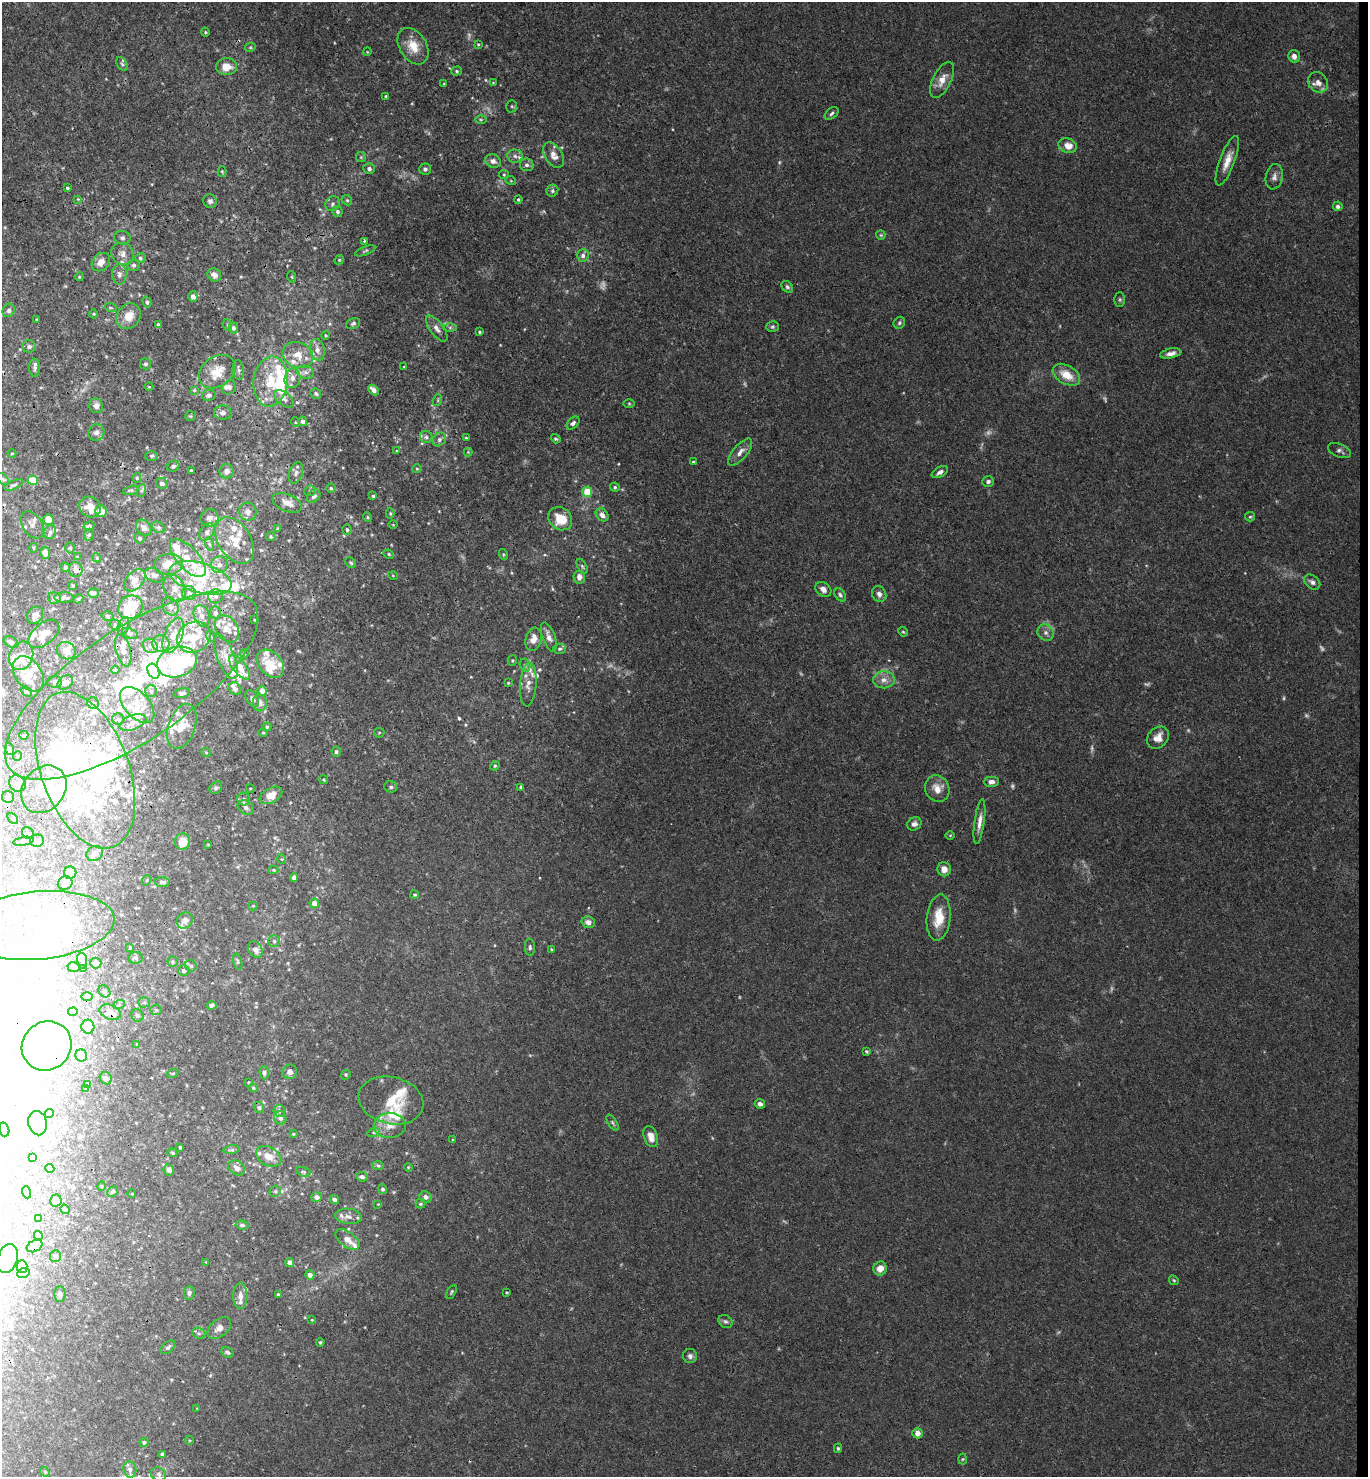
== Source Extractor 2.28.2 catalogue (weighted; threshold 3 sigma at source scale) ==
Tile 6 of 3 x 3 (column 3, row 2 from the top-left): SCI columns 2892-4257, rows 1486-2960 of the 4514 x 4442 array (HDU 1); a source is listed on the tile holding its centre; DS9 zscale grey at full resolution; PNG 1370 x 1479 px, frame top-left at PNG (2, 2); each listed source drawn as its Kron ellipse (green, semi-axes under 4 px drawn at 4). Shown black and unused: <1% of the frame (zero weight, under 3 of 4 exposures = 6% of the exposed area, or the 3 px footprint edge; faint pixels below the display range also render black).
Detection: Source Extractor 2.28.2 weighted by HDU 2 'WHT'; one run over the whole footprint, this tile lists its part. Background 0.0367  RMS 0.0029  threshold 0.0132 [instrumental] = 3 sigma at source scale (4.5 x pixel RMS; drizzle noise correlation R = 1.50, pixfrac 1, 0.05/0.05 arcsec/px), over >= 5 px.
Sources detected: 588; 19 too faint to see at this stretch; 60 inside a brighter object's white glare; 3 cosmic-ray / hot-pixel residue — neither listed nor drawn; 100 inside a brighter listed object's ellipse — not listed separately; the other 406 listed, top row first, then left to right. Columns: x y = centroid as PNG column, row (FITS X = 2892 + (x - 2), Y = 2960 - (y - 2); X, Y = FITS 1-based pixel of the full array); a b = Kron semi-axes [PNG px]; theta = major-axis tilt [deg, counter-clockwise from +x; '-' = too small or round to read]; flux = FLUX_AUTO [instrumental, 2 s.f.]
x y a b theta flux
205 32 4 4 - 0.35
478 44 4 3 - 0.29
413 46 20 13 -57 5
250 47 5 4 - 0.35
367 52 4 3 - 0.24
1294 56 6 5 - 1.5
122 64 7 5 -56 0.58
226 67 10 8 0 3.7
456 71 5 4 - 0.45
942 80 19 9 63 3.3
1318 82 11 9 -51 1.8
493 83 4 4 - 0.26
444 84 3 3 - 0.25
386 96 4 3 - 0.34
512 106 6 5 - 0.45
832 113 8 5 41 0.68
481 120 6 4 0 0.39
1068 146 9 7 -19 3.1
554 155 14 8 -59 2.4
515 156 8 6 -7 1.1
361 157 5 5 - 0.4
493 161 8 6 -22 1.4
1227 161 26 7 70 3.4
527 165 6 6 - 0.83
369 169 6 5 - 0.86
425 169 5 5 - 0.9
222 171 5 4 - 0.33
504 175 5 4 - 0.35
1274 177 13 8 79 1.5
511 181 5 3 - 0.26
67 188 3 3 - 0.4
552 191 6 5 - 0.65
78 199 4 4 - 0.24
518 199 4 3 - 0.35
347 200 5 4 - 0.48
210 201 7 6 - 0.92
332 204 8 7 - 0.88
1338 206 5 4 - 0.94
337 211 5 5 - 0.5
881 235 5 4 - 0.34
122 238 8 6 -5 0.91
364 241 3 2 - 0.33
365 251 11 4 20 0.5
123 254 12 10 -30 2.3
583 255 6 6 - 0.93
140 258 5 4 - 0.57
339 260 5 3 - 0.29
101 262 10 8 47 2.4
134 265 6 6 - 0.82
119 274 10 7 88 1.4
214 275 7 6 - 1.7
79 277 4 3 - 0.27
292 277 5 3 - 0.3
787 287 6 5 - 0.66
193 296 5 5 - 1.3
1120 299 7 5 90 0.5
147 302 5 4 - 0.53
111 308 6 4 -18 0.37
9 310 7 6 - 0.86
94 314 4 3 - 0.26
129 316 13 11 55 3.8
37 319 3 2 - 0.27
353 323 7 5 26 0.62
899 323 6 5 - 0.59
158 325 3 3 - 0.46
228 325 6 3 -71 0.36
450 327 6 4 0 0.5
772 327 6 5 - 0.52
233 328 5 5 - 0.79
437 328 15 6 -54 1.7
479 332 3 3 - 0.34
325 335 4 3 - 0.26
29 346 7 6 - 0.92
317 350 11 7 -76 1.6
1171 353 11 5 11 1.5
298 355 16 12 -22 4
145 364 5 5 - 0.58
404 367 3 2 - 0.19
35 368 9 5 90 0.75
238 370 10 5 -82 0.91
217 372 20 14 37 5.7
305 372 8 6 -15 1.1
1066 375 15 9 -30 4.8
292 378 9 8 - 1.8
270 381 25 17 83 9.9
149 387 4 3 - 0.22
229 387 8 6 49 0.99
194 390 3 3 - 0.35
373 390 6 4 -45 1.5
316 394 5 5 - 0.6
209 395 7 5 13 1
284 399 11 6 -38 1.3
438 400 6 3 72 0.33
629 403 5 3 - 0.32
96 406 7 7 - 1.4
223 413 9 7 -5 1.4
190 416 5 5 - 0.35
303 421 5 4 - 1
295 422 5 3 - 0.27
573 423 8 5 44 0.95
96 432 8 8 - 1.4
426 437 6 6 - 0.83
466 438 3 3 - 0.3
556 439 5 4 - 0.49
439 440 7 6 - 0.95
396 451 4 3 - 0.27
1339 451 12 6 -23 0.95
468 452 4 4 - 0.3
740 452 17 7 50 1.8
12 454 4 3 - 0.27
151 456 6 5 - 0.51
693 462 3 3 - 0.49
173 466 6 5 - 0.63
417 469 5 3 - 0.3
191 470 3 3 - 0.4
227 471 7 7 - 1.4
940 472 9 5 28 1
296 473 11 6 72 1.2
137 478 5 4 - 0.42
3 479 7 4 -44 0.62
33 480 5 5 - 6.2
988 481 6 5 - 0.8
162 483 6 5 - 1.1
14 485 10 3 24 0.55
615 487 4 4 - 0.48
331 488 4 4 - 0.48
131 490 8 4 14 0.49
141 490 7 4 70 0.5
310 491 6 5 - 0.5
587 492 5 5 - 8.2
314 496 7 6 - 0.91
373 496 3 3 - 0.42
287 503 15 8 -22 2.8
90 507 11 9 -37 3.9
101 511 6 5 - 2.9
248 512 9 8 - 1.5
390 513 5 4 - 0.35
602 515 7 5 -47 1.8
367 517 4 4 - 0.35
1250 517 5 4 - 0.36
209 518 9 8 - 1.7
48 519 5 5 - 2.7
560 519 13 10 -43 7.4
32 525 15 9 -56 1.6
393 525 4 3 - 0.26
89 526 6 4 17 0.54
159 527 7 5 -33 0.59
144 528 9 6 -48 1.7
278 529 4 3 - 0.42
347 530 5 4 - 0.58
50 532 7 6 - 0.82
207 532 9 6 55 1.1
89 535 6 5 - 0.49
271 537 5 4 - 0.46
139 538 5 5 - 0.62
235 541 25 16 -57 7
209 544 6 4 -71 0.53
33 548 5 3 - 0.31
70 548 5 4 - 0.44
45 553 6 5 - 2.1
389 554 5 4 - 0.4
503 554 5 3 - 0.33
77 557 3 3 - 0.37
97 558 4 3 - 0.29
188 558 23 11 -47 5.4
351 563 6 5 - 0.5
169 564 14 10 5 5.2
219 565 8 8 - 1.6
582 566 8 4 -63 0.57
65 567 5 4 - 0.55
76 569 7 7 - 1.7
154 575 10 6 -24 1.2
393 576 5 3 - 0.26
579 577 6 6 - 1.8
200 578 32 15 -15 13
135 580 13 8 47 2.2
1312 582 9 6 -40 1.1
73 586 3 3 - 0.32
175 589 14 10 -65 3.4
823 589 8 6 -38 1.5
94 593 5 4 - 0.65
189 593 7 7 - 1.1
879 594 8 7 - 1.3
840 595 7 5 -55 0.65
216 596 7 7 - 1.1
54 598 6 5 - 1.2
64 598 9 5 -2 0.89
78 599 5 4 - 0.41
170 606 10 7 -51 1.7
130 607 13 11 31 8.6
215 613 6 6 - 1
35 615 9 7 51 1.8
108 616 6 4 -15 0.52
202 616 11 7 -70 1.7
255 620 3 2 - 0.23
115 625 5 5 - 0.41
123 626 9 5 70 0.88
227 629 15 10 -55 2.9
903 632 5 4 - 0.36
130 633 8 5 -22 0.62
1046 633 8 7 - 1.3
44 634 18 10 41 3.3
173 635 18 9 68 4.3
210 636 6 3 -71 0.4
194 637 17 15 32 6.2
549 637 15 6 -69 2
533 639 12 8 75 2.9
11 642 8 5 -30 1
161 643 8 8 - 1.6
150 646 8 7 - 1.2
560 649 6 5 - 0.57
123 650 16 7 -75 2
66 651 9 8 - 2
244 654 4 4 - 0.37
21 656 14 11 68 4.6
226 657 24 8 -68 3.6
512 660 5 4 - 0.42
177 662 20 15 17 24
271 664 16 11 -48 5.5
525 665 7 5 -72 0.65
239 667 15 6 -52 5.1
115 670 4 4 - 0.39
153 671 8 5 -65 8.6
28 674 19 13 -54 4.6
884 680 11 8 2 2
54 682 7 6 - 0.78
65 682 8 6 36 1.9
508 683 4 3 - 0.25
528 685 22 8 86 2.9
131 686 147 56 34 100
235 689 6 6 - 1.1
26 691 6 3 -44 0.31
151 691 6 6 - 0.8
262 691 5 4 - 1.5
182 693 8 4 10 0.9
252 699 9 6 -59 0.94
93 703 6 5 - 0.78
260 703 8 7 - 1.5
137 705 21 12 -48 5.4
118 719 6 5 - 0.61
133 722 14 7 21 2.1
182 726 23 13 71 5.5
267 727 4 4 - 0.32
263 733 4 3 - 0.27
379 733 5 5 - 0.36
24 735 4 4 - 0.39
1158 738 12 9 44 2.7
10 749 6 4 -70 0.48
206 752 5 3 - 0.23
336 752 5 4 - 0.58
17 756 5 3 - 0.25
495 766 5 4 - 0.37
85 770 82 44 -70 53
324 780 4 3 - 0.33
991 782 7 5 0 1.3
17 784 9 7 -42 1.3
391 787 6 5 - 0.65
521 787 4 3 - 0.36
216 788 7 5 41 0.6
250 788 4 3 - 0.24
937 788 13 12 - 3.3
44 789 25 20 51 13
271 795 12 7 28 3.6
8 797 6 6 - 0.56
244 799 6 6 - 0.78
246 807 9 6 -34 1.1
13 818 6 4 -49 0.42
979 822 22 5 82 2.2
914 824 7 6 - 1
28 833 6 5 - 0.53
950 835 5 3 - 0.27
24 841 10 3 9 0.55
37 841 7 6 - 0.9
182 842 8 7 - 4.5
208 844 4 3 - 0.25
95 853 9 7 32 1.5
282 859 5 3 - 0.26
944 869 7 6 - 2
274 870 5 4 - 0.31
70 873 6 6 - 2.7
294 877 4 4 - 1.1
147 880 5 3 - 0.27
162 882 7 5 -1 0.9
65 883 7 6 - 0.92
415 895 4 4 - 0.47
314 903 5 4 - 2.5
253 906 4 4 - 0.29
939 918 23 12 84 6.3
185 920 9 7 40 1.5
588 922 7 6 - 1.6
38 925 77 34 5 23
274 941 6 6 - 0.65
130 947 4 3 - 0.28
530 947 8 5 -85 0.67
551 949 4 3 - 0.26
255 950 9 6 -53 1.8
135 958 7 5 9 0.67
82 961 8 5 -80 0.72
173 962 5 5 - 0.5
238 962 8 3 -75 0.5
96 963 5 5 - 1.2
191 966 6 5 - 0.56
73 967 6 4 -16 0.47
84 969 3 3 - 0.36
183 971 5 5 - 0.81
104 991 7 5 -45 0.67
87 996 6 4 0 0.38
144 1002 6 5 - 0.54
119 1005 6 4 20 0.43
212 1005 5 4 - 0.82
156 1010 5 5 - 0.44
73 1012 5 4 - 0.6
110 1012 11 7 -21 2.1
137 1015 6 6 - 0.76
88 1027 7 6 - 3.1
137 1044 4 3 - 0.27
47 1046 26 24 42 39
866 1051 4 4 - 0.35
81 1055 6 6 - 2
290 1072 7 7 - 1.3
173 1073 6 3 20 0.33
264 1073 6 4 -87 0.65
346 1075 5 4 - 0.38
106 1078 6 5 - 0.79
249 1083 4 4 - 0.32
87 1084 4 3 - 0.35
253 1088 4 3 - 0.36
86 1089 4 4 - 0.24
391 1100 33 23 -13 10
760 1104 5 4 - 1.1
259 1107 6 5 - 0.5
279 1111 6 6 - 0.68
49 1114 5 3 - 0.39
280 1118 6 6 - 1.3
38 1123 12 9 -77 4.5
612 1123 9 4 -58 0.5
390 1125 16 12 2 4
4 1129 7 5 -73 0.61
374 1132 6 4 17 0.55
293 1134 3 3 - 0.25
651 1136 11 7 -70 2.4
453 1140 3 2 - 0.24
180 1147 3 2 - 0.33
232 1150 8 4 6 0.57
172 1153 5 4 - 0.4
269 1156 13 9 -29 2.8
32 1158 3 3 - 0.49
378 1166 6 4 -2 0.52
408 1167 4 3 - 0.25
50 1168 4 3 - 0.67
237 1168 9 6 -35 1.4
169 1170 6 5 - 1.2
303 1172 7 4 -19 0.47
362 1177 5 4 - 0.92
102 1186 5 3 - 0.24
382 1189 5 4 - 0.65
275 1191 6 5 - 0.5
26 1192 6 4 -71 0.35
113 1192 6 4 44 0.57
132 1194 4 3 - 0.2
317 1197 5 5 - 1.4
425 1197 6 5 - 1.5
335 1199 5 4 - 1
56 1200 6 5 - 1
378 1204 3 3 - 0.19
420 1204 5 4 - 0.45
65 1209 5 4 - 0.38
348 1216 13 7 -7 1.9
39 1219 4 3 - 0.62
242 1225 6 4 -7 0.71
38 1235 5 4 - 0.51
347 1239 14 7 -37 2.4
35 1246 8 5 27 0.83
55 1256 6 5 - 0.47
7 1258 15 10 71 19
206 1262 3 3 - 0.21
290 1262 4 4 - 1.9
22 1267 6 5 - 0.58
880 1269 7 6 - 2.7
23 1273 6 5 - 0.51
310 1275 4 4 - 1.3
1174 1280 5 4 - 0.39
451 1292 7 3 61 0.38
507 1292 3 2 - 0.27
189 1293 7 5 86 0.84
60 1294 8 5 90 0.66
278 1295 3 3 - 0.58
240 1296 13 7 -89 2.2
312 1320 3 3 - 0.23
725 1322 7 6 - 0.68
219 1328 13 8 40 1.8
199 1333 7 5 -20 0.56
320 1342 4 3 - 0.38
168 1347 8 5 42 0.83
227 1352 6 5 - 0.68
690 1356 7 7 - 0.93
197 1408 4 2 - 0.19
918 1433 5 5 - 1.8
189 1440 4 3 - 0.25
144 1442 4 4 - 0.5
838 1448 4 4 - 0.42
162 1454 4 4 - 0.65
963 1459 5 3 - 0.3
130 1470 8 6 -82 1.1
45 1472 5 4 - 0.39
159 1474 8 6 -21 0.92
Overlapping masked pixels (flux is a lower limit): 5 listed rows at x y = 287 503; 131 686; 38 925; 110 1012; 47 1046
Isophote crosses this tile's border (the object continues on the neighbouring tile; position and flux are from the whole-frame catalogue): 1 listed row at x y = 7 1258
Unlisted compact peaks at least as high as the median listed source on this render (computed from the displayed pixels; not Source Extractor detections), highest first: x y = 299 651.